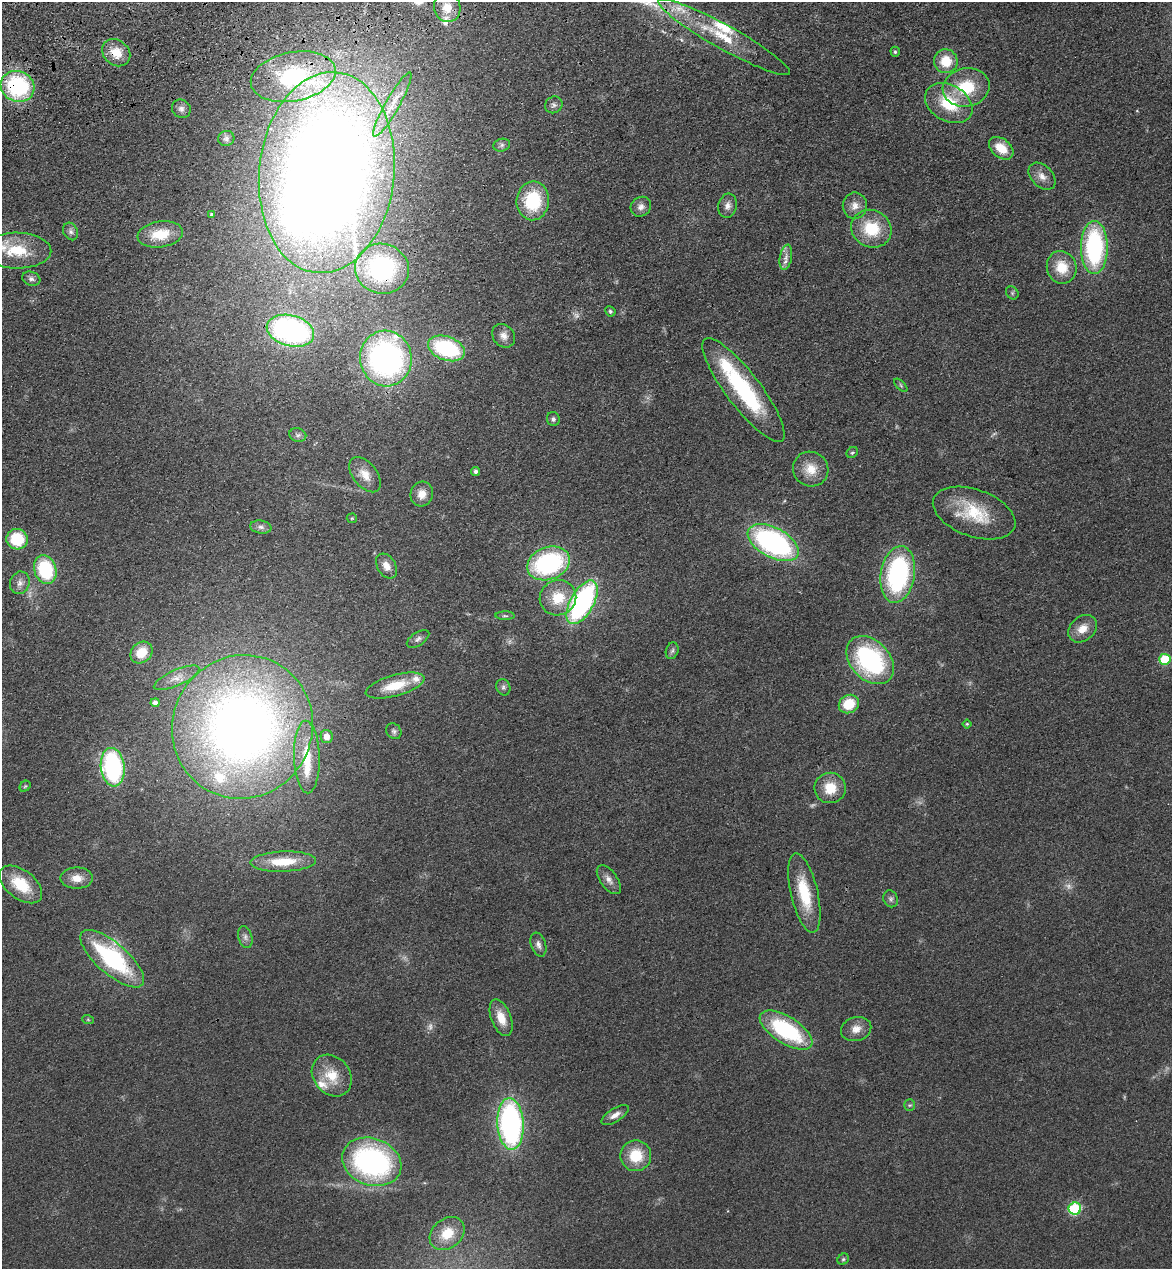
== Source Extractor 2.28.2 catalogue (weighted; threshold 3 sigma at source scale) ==
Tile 11 of 4 x 4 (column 3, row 3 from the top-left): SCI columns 2526-3695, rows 1384-2650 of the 5166 x 5303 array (HDU 1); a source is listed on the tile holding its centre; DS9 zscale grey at full resolution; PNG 1174 x 1271 px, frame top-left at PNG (2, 2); each listed source drawn as its Kron ellipse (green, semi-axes under 4 px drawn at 4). Shown black and unused: <1% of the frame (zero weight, under 3 of 4 exposures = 6% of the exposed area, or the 3 px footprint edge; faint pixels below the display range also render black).
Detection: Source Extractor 2.28.2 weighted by HDU 2 'WHT'; one run over the whole footprint, this tile lists its part. Background 0.0693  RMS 0.0071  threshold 0.0318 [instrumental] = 3 sigma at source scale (4.5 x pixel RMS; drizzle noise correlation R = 1.50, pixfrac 1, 0.05/0.05 arcsec/px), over >= 5 px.
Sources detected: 115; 4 too faint to see at this stretch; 1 inside a brighter object's white glare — neither listed nor drawn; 10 inside a brighter listed object's ellipse — not listed separately; the other 100 listed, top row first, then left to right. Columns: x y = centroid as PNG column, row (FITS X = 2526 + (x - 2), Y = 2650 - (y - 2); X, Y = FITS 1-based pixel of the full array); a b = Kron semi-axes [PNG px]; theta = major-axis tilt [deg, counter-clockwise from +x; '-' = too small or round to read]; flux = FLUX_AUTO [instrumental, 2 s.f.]
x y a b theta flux
447 8 14 13 - 9.9
724 37 75 12 -29 35
895 52 5 4 - 1.2
116 53 15 12 -40 12
946 61 12 11 - 17
293 77 43 24 11 71
18 86 17 15 -25 79
966 87 23 19 11 30
949 103 25 18 -30 30
392 105 37 7 60 13
554 105 9 8 - 2.5
181 109 10 8 -41 3.3
226 138 8 7 - 2.2
502 145 8 6 17 2
1001 148 14 9 -39 14
327 173 101 67 84 1500
1042 176 16 10 -45 6.1
533 201 19 16 87 38
728 206 12 9 76 4.2
855 206 13 12 - 6
641 207 11 9 42 3.9
212 215 4 4 - 1.6
871 229 20 18 -28 27
71 231 9 7 -64 2.5
160 234 23 13 9 20
1094 247 26 13 -90 96
17 251 34 18 -1 27
786 257 13 6 79 3.9
1062 267 16 14 -72 17
382 269 27 25 -13 86
31 279 9 6 -20 2.4
1012 293 7 5 -48 1.4
610 311 5 5 - 1.2
290 331 24 15 -15 170
504 336 13 10 -47 5
446 348 19 12 -19 69
386 358 28 26 -79 210
901 385 8 3 -46 1
743 390 64 17 -53 77
553 419 7 6 - 1.9
298 435 8 6 -14 2.1
852 452 6 5 - 1.1
811 469 18 17 - 13
476 471 4 4 - 1.9
365 475 20 12 -52 9.3
422 494 12 11 - 7.4
974 513 43 23 -20 35
352 518 5 5 - 0.77
261 527 11 6 -8 2.7
17 539 11 10 - 27
773 543 28 15 -28 160
548 563 22 16 21 98
386 566 13 9 -59 5.7
45 570 14 11 -72 50
898 574 28 17 80 110
20 583 11 9 71 4.7
558 598 18 17 - 20
582 602 24 11 60 150
505 616 9 4 -1 1.4
1082 629 16 12 39 9
418 639 13 6 34 2.7
672 651 8 6 72 1.8
141 652 12 10 43 15
1165 659 5 5 - 34
870 660 27 19 -46 100
176 678 24 7 24 7.2
395 686 30 10 16 20
503 687 8 7 - 1.8
155 703 4 4 - 2.6
849 704 10 9 - 18
967 724 4 4 - 0.88
242 727 72 69 61 640
394 731 8 7 - 2
327 737 6 6 - 5.8
307 757 36 13 -88 23
113 767 19 12 -83 100
25 786 6 5 - 0.9
830 788 16 15 - 16
283 862 33 10 2 24
77 878 16 10 0 8.3
609 880 17 8 -54 4.7
21 884 25 14 -37 25
804 893 41 13 -77 30
891 899 9 7 -67 2
245 937 11 7 -74 2.8
538 945 12 7 -71 3.2
112 959 40 15 -41 85
501 1018 19 10 -69 11
88 1020 6 4 -19 0.79
856 1029 15 12 14 6.8
786 1030 30 13 -32 70
332 1076 22 18 -51 18
910 1105 5 5 - 1.2
615 1115 15 6 32 4.7
511 1124 26 13 -87 170
636 1156 15 15 - 21
372 1162 30 23 -20 160
1075 1209 6 6 - 75
447 1234 19 14 40 15
843 1259 6 5 - 1.1
Overlapping masked pixels (flux is a lower limit): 4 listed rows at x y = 116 53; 18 86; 382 269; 112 959